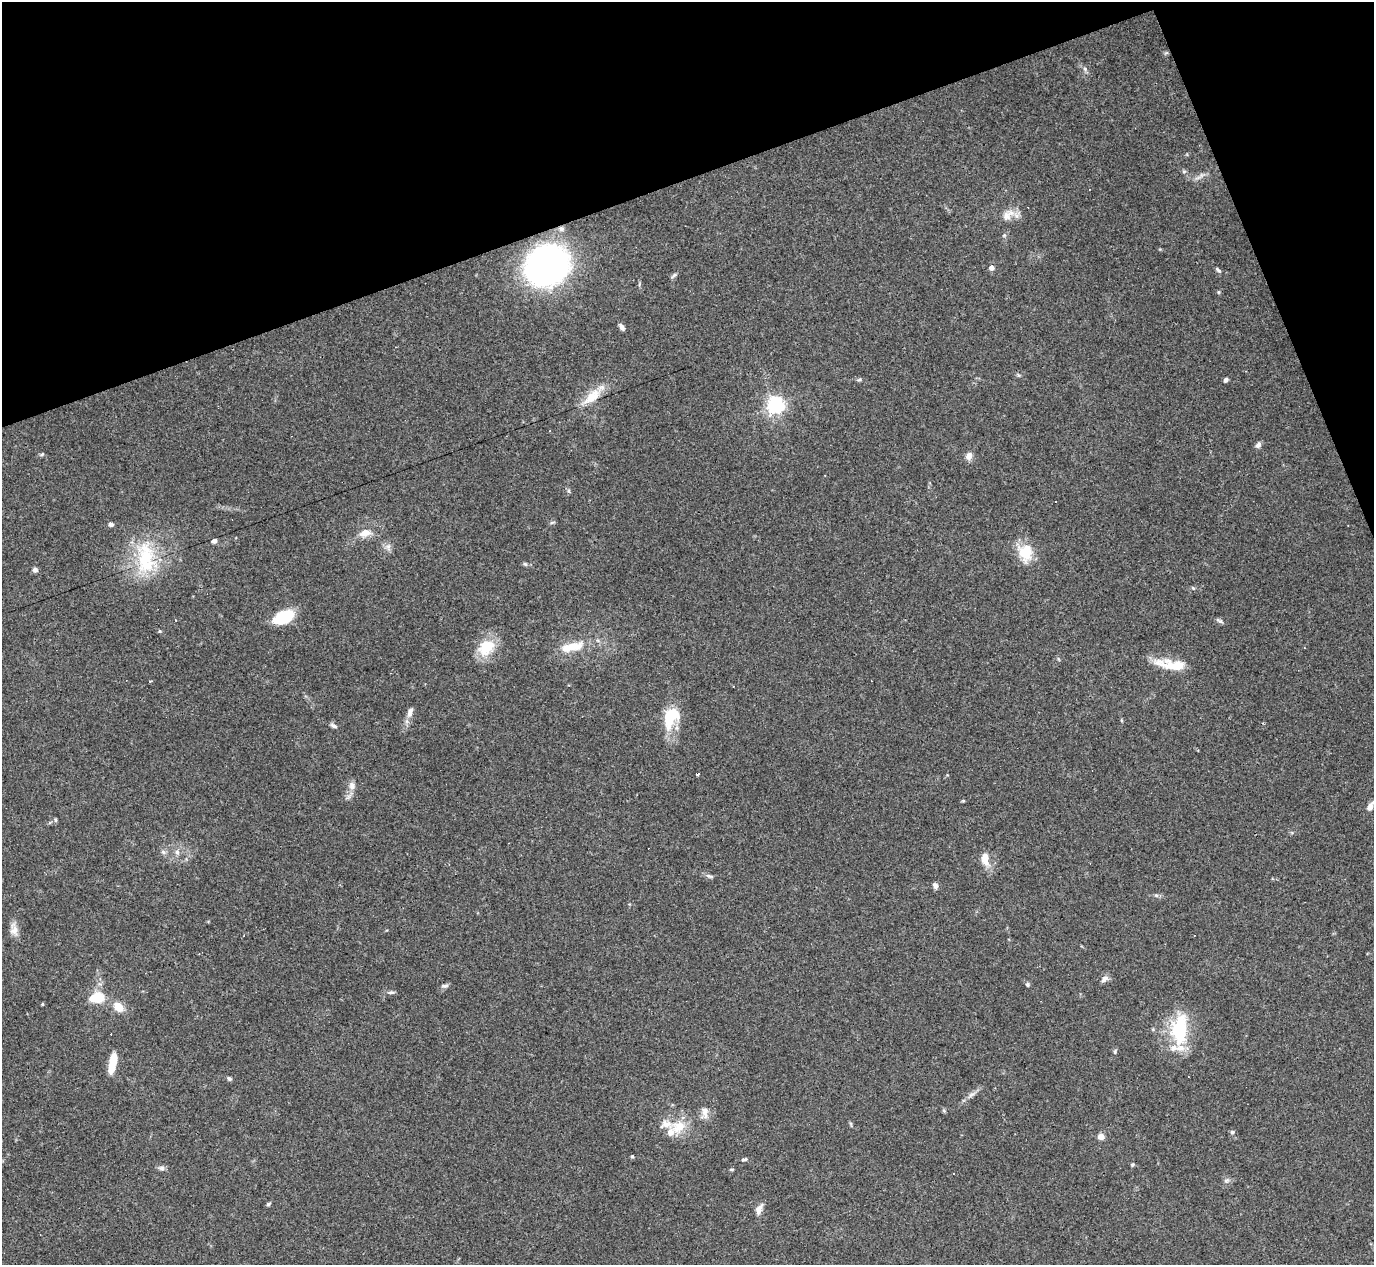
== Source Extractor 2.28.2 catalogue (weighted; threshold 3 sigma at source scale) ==
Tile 3 of 4 x 4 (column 3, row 1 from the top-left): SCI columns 2745-4116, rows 4064-5326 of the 5488 x 5473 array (HDU 1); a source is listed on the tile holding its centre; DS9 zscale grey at full resolution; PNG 1376 x 1267 px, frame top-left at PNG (2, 2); no overlay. Shown black and unused: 18% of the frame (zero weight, under 3 of 4 exposures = <1% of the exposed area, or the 3 px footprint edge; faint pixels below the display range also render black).
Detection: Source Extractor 2.28.2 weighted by HDU 2 'WHT'; one run over the whole footprint, this tile lists its part. Background 0.16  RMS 0.0052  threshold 0.0233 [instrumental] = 3 sigma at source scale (4.5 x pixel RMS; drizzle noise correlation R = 1.50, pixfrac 1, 0.05/0.05 arcsec/px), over >= 5 px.
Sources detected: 81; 1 inside a brighter object's white glare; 5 cosmic-ray / hot-pixel residue — not listed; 3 inside a brighter listed object's ellipse — not listed separately; the other 72 listed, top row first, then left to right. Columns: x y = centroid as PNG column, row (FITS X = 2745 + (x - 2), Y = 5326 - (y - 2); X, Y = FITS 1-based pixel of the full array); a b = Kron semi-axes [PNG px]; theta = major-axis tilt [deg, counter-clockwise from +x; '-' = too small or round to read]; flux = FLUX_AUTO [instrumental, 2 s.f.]
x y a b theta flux
1085 69 6 5 - 1.1
1184 171 6 4 19 0.65
1008 215 20 11 39 6
1004 235 5 4 - 0.71
547 265 36 31 31 190
991 268 5 4 - 3.1
1218 269 8 4 -44 0.93
674 275 9 4 45 0.97
1219 292 5 3 - 0.53
622 327 7 5 -58 1.9
859 380 5 5 - 0.81
1226 380 6 5 - 1.1
592 397 28 13 44 11
775 405 6 6 - 200
1258 445 8 6 55 1.7
42 454 5 4 - 0.77
969 456 7 6 - 3.7
569 491 6 4 -72 0.79
552 522 6 4 20 0.75
111 524 6 5 - 1.4
365 533 12 8 12 5.8
214 541 6 5 - 1.5
1026 552 18 16 -87 14
146 558 49 24 -87 31
525 564 6 5 - 0.8
35 570 6 6 - 1.4
284 617 21 12 25 19
1220 621 11 4 -31 1.2
572 647 31 11 11 12
486 648 25 18 46 14
1171 665 41 11 -7 13
410 712 13 7 70 2.8
671 717 23 14 64 19
334 726 10 5 -31 1.5
697 774 4 3 - 38
352 786 11 9 -74 3
963 801 4 4 - 0.53
1370 807 10 5 58 3.4
55 820 6 4 -89 0.66
163 852 7 5 -22 1.3
177 852 7 6 - 1.6
985 859 17 9 -82 5.7
709 876 13 4 -16 1.4
935 885 8 6 -62 1.7
1156 895 6 4 -41 0.87
14 930 15 10 84 3.9
1104 979 9 7 36 2.5
1027 984 6 5 - 0.95
445 986 10 5 9 1.3
391 992 10 4 5 1.1
99 998 5 5 - 27
42 1004 5 3 - 0.44
118 1007 12 9 -42 7.2
1180 1029 41 19 87 30
1115 1052 5 4 - 0.73
112 1063 20 7 79 11
229 1079 6 4 -33 0.99
971 1095 10 5 35 1.8
705 1112 17 8 -88 3.6
851 1124 6 4 -72 0.67
678 1127 21 17 28 11
1232 1132 6 5 - 0.98
1101 1136 4 4 - 7.7
632 1157 5 4 - 0.68
744 1159 7 4 16 0.91
1133 1165 5 3 - 0.59
162 1168 9 5 -27 1.4
731 1169 6 3 0 0.6
953 1174 3 3 - 3.1
1226 1181 7 5 18 1.2
268 1204 6 4 29 0.8
759 1209 14 7 64 3
Overlapping masked pixels (flux is a lower limit): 2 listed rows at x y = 547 265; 1171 665
Isophote crosses this tile's border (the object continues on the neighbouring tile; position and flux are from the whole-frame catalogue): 1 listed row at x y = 1370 807
Unlisted compact peaks at least as high as the median listed source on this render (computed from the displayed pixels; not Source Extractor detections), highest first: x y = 160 631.